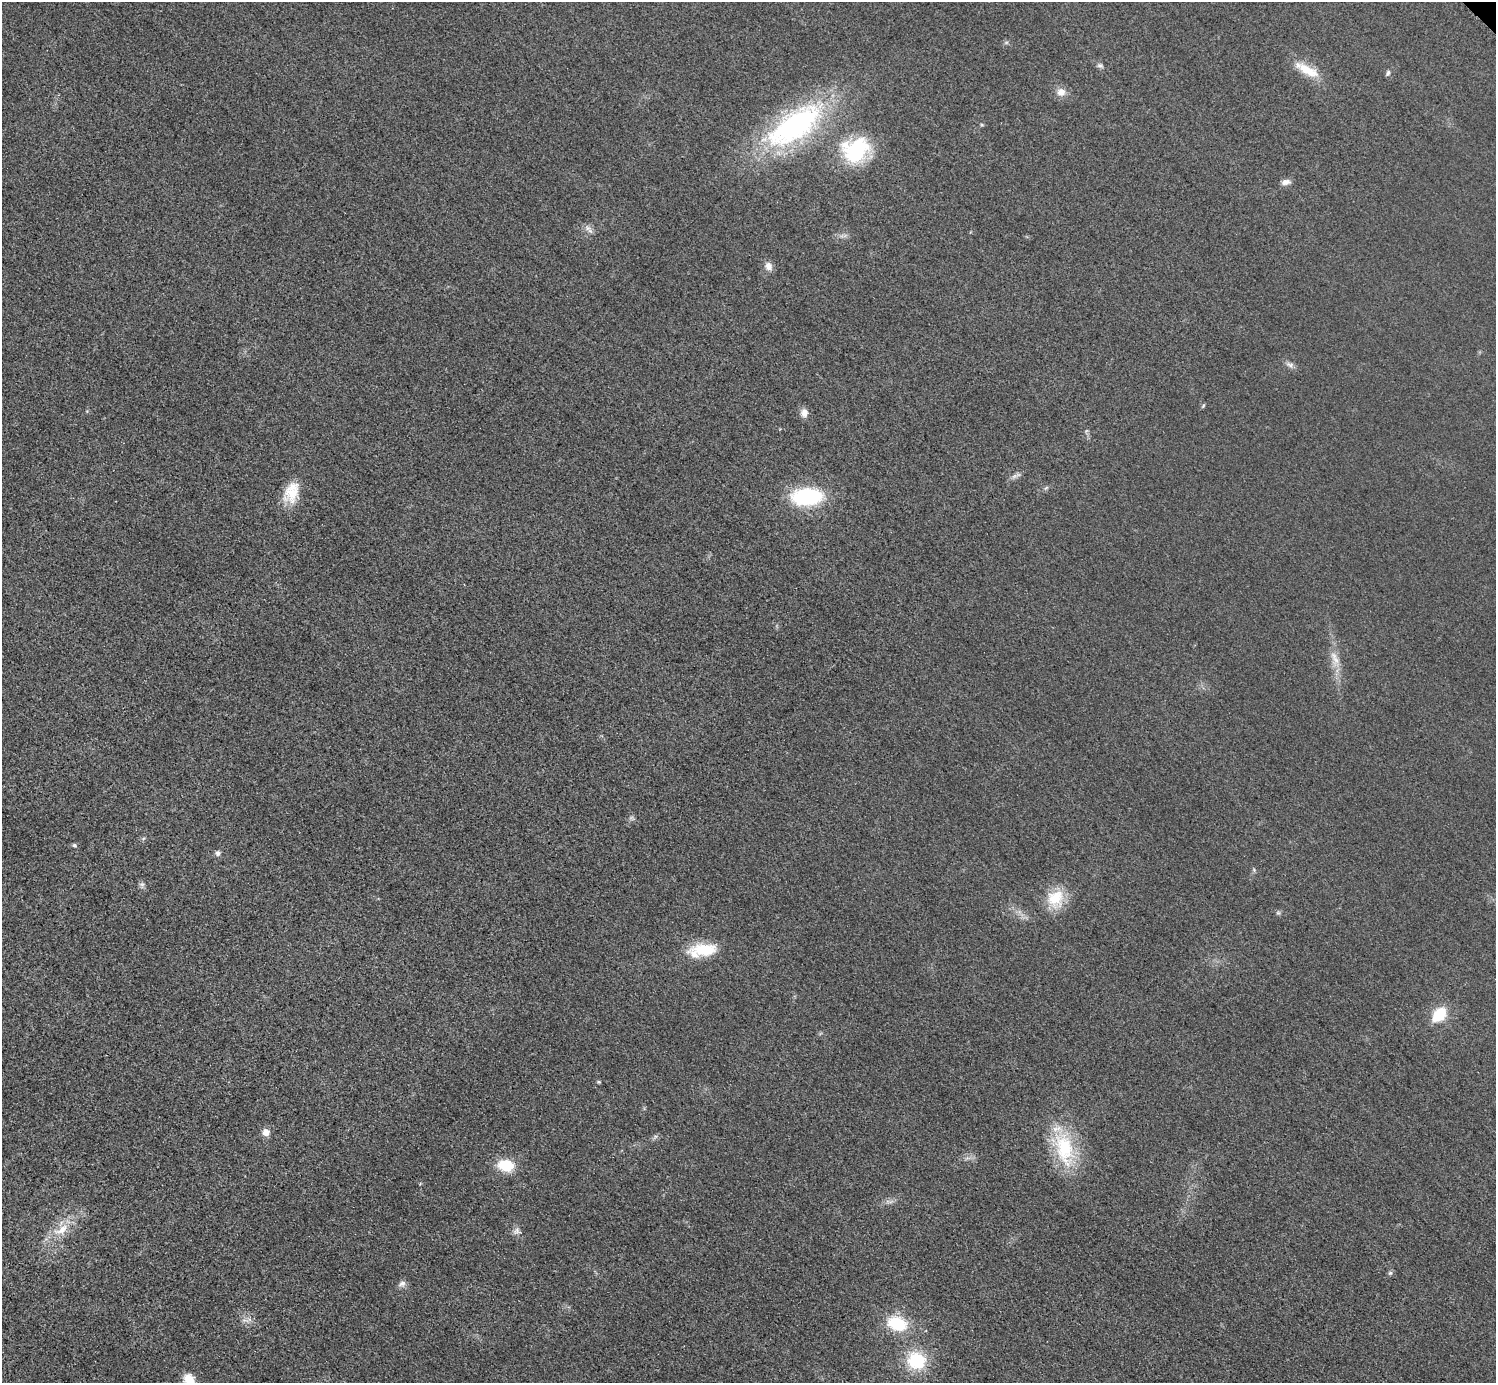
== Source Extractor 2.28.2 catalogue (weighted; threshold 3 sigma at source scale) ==
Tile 7 of 4 x 4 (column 3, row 2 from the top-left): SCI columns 3004-4497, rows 3074-4454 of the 6004 x 6004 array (HDU 1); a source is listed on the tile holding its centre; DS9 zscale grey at full resolution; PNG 1498 x 1385 px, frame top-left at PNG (2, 2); no overlay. Shown black and unused: <1% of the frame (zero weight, under 3 of 5 exposures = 1% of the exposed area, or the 3 px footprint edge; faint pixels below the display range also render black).
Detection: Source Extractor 2.28.2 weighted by HDU 2 'WHT'; one run over the whole footprint, this tile lists its part. Background 0.0182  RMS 0.0054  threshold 0.0244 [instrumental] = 3 sigma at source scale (4.5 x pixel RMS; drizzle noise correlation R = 1.50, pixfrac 1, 0.05/0.05 arcsec/px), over >= 5 px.
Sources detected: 36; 1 inside a brighter listed object's ellipse — not listed separately; the other 35 listed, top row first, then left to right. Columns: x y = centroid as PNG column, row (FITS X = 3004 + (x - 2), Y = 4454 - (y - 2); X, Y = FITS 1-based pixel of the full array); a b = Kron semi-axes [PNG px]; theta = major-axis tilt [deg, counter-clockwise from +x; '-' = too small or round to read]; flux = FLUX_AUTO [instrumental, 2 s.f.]
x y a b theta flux
1100 65 8 6 -15 1.3
1307 70 35 11 -29 12
1388 73 8 5 69 1.1
1061 92 12 10 2 4.2
795 125 69 29 35 120
856 150 32 27 31 41
1286 182 13 7 10 2.6
588 228 8 6 -39 2.2
768 266 11 9 -75 3.4
1290 365 11 6 -29 2
1203 406 6 4 71 0.62
804 413 11 9 -87 3.4
1046 488 7 4 37 0.89
292 492 28 17 74 14
807 497 27 15 4 51
1336 660 13 8 -54 4.1
74 845 6 5 - 1
218 853 6 6 - 1.8
1254 870 6 4 -48 0.77
142 884 7 4 0 1.2
1055 898 24 22 61 16
1278 913 7 4 -18 0.85
705 950 32 14 0 20
1439 1015 14 9 46 19
598 1082 5 4 - 0.67
266 1132 9 9 - 3.7
1064 1149 50 25 -78 36
506 1165 14 10 -7 19
61 1230 26 10 30 10
517 1231 11 9 20 2.5
1390 1273 6 5 - 0.95
402 1284 11 7 25 2.1
897 1323 20 13 -16 24
916 1361 18 16 -21 28
189 1379 14 14 - 7.8
Isophote crosses this tile's border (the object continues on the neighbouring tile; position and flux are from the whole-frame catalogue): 1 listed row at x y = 189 1379